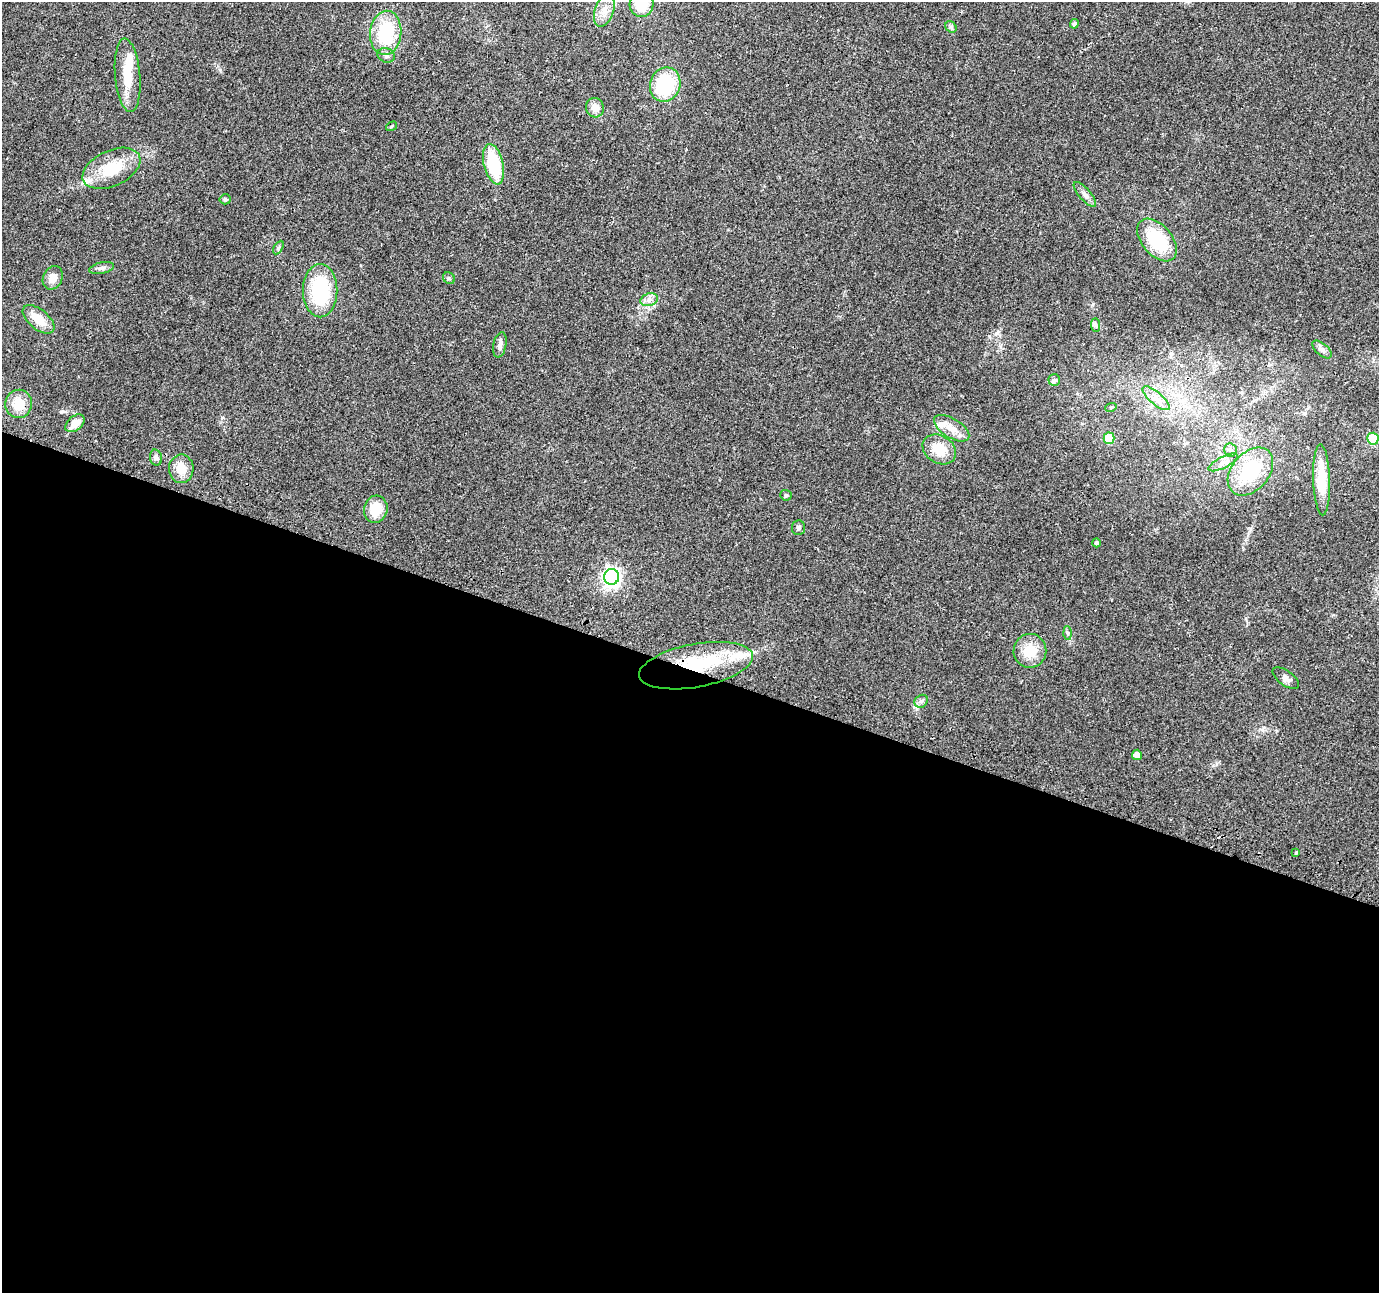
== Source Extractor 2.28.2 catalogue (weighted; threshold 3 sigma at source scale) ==
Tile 14 of 4 x 4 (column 2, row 4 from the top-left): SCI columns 1399-2775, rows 308-1598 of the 5541 x 5715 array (HDU 1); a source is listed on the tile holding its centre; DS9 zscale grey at full resolution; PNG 1381 x 1295 px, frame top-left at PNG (2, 2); each listed source drawn as its Kron ellipse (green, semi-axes under 4 px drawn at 4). Shown black and unused: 48% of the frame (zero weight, under 2 of 3 exposures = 2% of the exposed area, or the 3 px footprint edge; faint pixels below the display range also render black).
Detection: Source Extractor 2.28.2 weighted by HDU 2 'WHT'; one run over the whole footprint, this tile lists its part. Background 0.0562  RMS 0.0084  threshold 0.0379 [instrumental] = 3 sigma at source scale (4.5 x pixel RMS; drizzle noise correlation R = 1.50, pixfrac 1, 0.0396/0.0396 arcsec/px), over >= 5 px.
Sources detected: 58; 2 inside a brighter object's white glare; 1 cosmic-ray / hot-pixel residue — neither listed nor drawn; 3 inside a brighter listed object's ellipse — not listed separately; the other 52 listed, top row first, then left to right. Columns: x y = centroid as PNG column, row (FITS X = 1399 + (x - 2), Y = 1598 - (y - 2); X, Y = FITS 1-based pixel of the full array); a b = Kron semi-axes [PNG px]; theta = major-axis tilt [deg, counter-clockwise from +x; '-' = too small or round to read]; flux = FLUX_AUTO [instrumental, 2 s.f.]
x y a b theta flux
641 4 13 12 - 23
604 11 17 9 71 7.8
1074 24 5 4 - 2
951 27 6 5 - 1.7
386 33 22 15 84 49
386 55 9 7 -24 2.8
128 75 37 12 -85 22
665 85 17 15 70 55
595 108 10 9 - 6.9
392 126 6 3 32 0.86
494 164 20 9 -76 44
111 168 31 18 24 31
1085 194 15 6 -48 4.1
225 199 5 5 - 1.2
1157 240 25 15 -49 46
278 248 7 4 60 1.4
102 268 12 5 12 2.9
53 278 12 9 65 8.1
449 278 6 5 - 1.6
320 291 26 17 -90 56
649 300 9 6 17 3.7
39 319 19 10 -39 14
1096 325 7 4 -89 1.5
500 345 13 6 79 3.6
1322 349 11 6 -42 2.8
1054 380 6 6 - 1.8
1156 398 17 6 -40 6.9
19 404 14 13 - 16
1111 407 6 3 19 0.98
75 423 11 7 39 11
952 428 20 9 -32 9.7
1109 438 5 5 - 29
1373 439 6 5 - 42
939 449 18 13 -33 19
1230 450 7 6 - 2.6
156 458 8 6 -75 2.2
1223 462 16 5 26 4.8
181 469 14 12 88 11
1250 471 27 18 49 51
1322 480 35 8 -88 23
786 495 6 5 - 1.2
376 509 14 11 75 18
798 528 7 6 - 2
1096 543 4 4 - 1.9
612 577 8 7 - 280
1068 633 6 4 -88 1.5
1030 651 17 16 - 19
696 666 58 21 11 69
1286 678 15 7 -36 3.7
921 701 7 6 - 2.2
1137 755 5 5 - 5.8
1296 853 3 3 - 1
Overlapping masked pixels (flux is a lower limit): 1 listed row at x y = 696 666
Isophote crosses this tile's border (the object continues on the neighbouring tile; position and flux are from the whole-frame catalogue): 1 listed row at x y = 641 4
Unlisted compact peaks at least as high as the median listed source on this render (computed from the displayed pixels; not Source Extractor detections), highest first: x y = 61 412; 998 332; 1250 529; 222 417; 989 336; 1246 619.